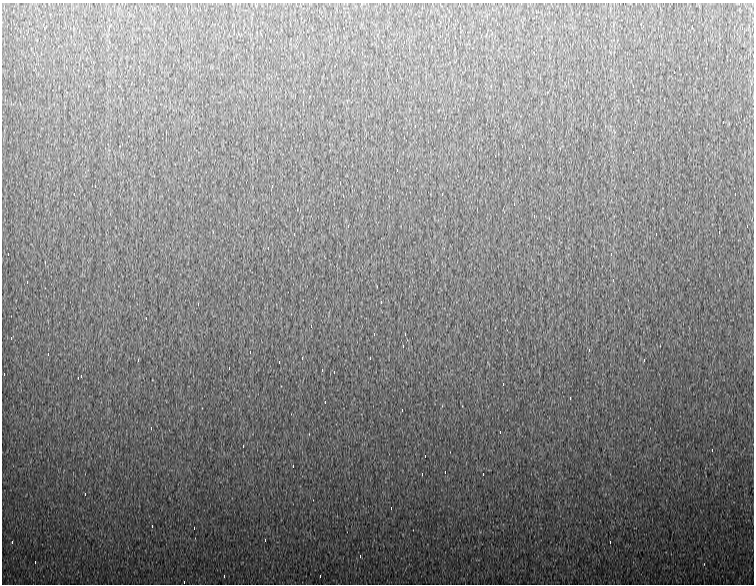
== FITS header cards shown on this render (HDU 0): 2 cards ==
NAXIS1  =                  752
NAXIS2  =                  582

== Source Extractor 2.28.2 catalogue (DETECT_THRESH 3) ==
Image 752 x 582 px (HDU 0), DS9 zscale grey, 1 PNG px = 1 image px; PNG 756 x 586 px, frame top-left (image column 1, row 582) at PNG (2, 3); no overlay
Background 955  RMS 19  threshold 55.8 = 3 sigma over >= 5 px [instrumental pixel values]
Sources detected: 82; all 82 listed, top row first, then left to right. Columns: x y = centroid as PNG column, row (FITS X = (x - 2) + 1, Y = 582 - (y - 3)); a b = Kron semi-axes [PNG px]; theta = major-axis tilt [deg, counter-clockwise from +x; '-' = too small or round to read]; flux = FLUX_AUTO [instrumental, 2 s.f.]
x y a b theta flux
226 12 3 2 - 4400
536 12 3 2 - 4600
497 24 3 2 - 1700
564 24 4 2 - 4700
692 26 3 2 - 690
658 28 3 2 - 1100
742 28 4 2 - 5100
404 42 3 2 - 5100
34 54 3 2 - 2600
514 60 4 2 - 13000
679 68 3 2 - 3000
674 72 3 2 - 110000
396 80 3 2 - 5000
491 86 4 2 - 5200
633 86 3 2 - 4300
664 100 4 2 - 11000
303 102 3 2 - 3100
635 122 3 2 - 2600
723 122 3 2 - 4800
593 124 4 2 - 12000
415 126 3 2 - 1700
522 146 4 2 - 6000
529 158 3 2 - 4200
257 160 4 2 - 3800
397 170 3 2 - 2900
95 186 3 2 - 910
272 186 4 2 - 4300
442 194 3 2 - 1100
735 194 3 2 - 23000
514 204 2 2 - 650
534 216 4 2 - 8800
348 226 4 2 - 4700
747 226 3 2 - 2200
719 232 4 2 - 6900
294 234 3 2 - 1100
656 234 3 2 - 2200
268 248 3 2 - 4800
8 254 3 2 - 3200
611 254 4 2 - 5000
27 282 3 2 - 4100
381 302 4 2 - 5100
198 304 4 2 - 5600
311 326 4 2 - 4300
405 334 4 2 - 4600
11 338 3 2 - 18000
403 346 4 2 - 4600
250 352 3 2 - 4900
48 354 3 2 - 3600
302 358 3 2 - 940
370 358 3 2 - 7400
138 360 4 2 - 4700
644 360 4 2 - 5400
279 362 3 2 - 2300
229 368 3 2 - 5000
322 370 4 2 - 5300
4 374 3 2 - 4900
81 376 4 2 - 4400
503 384 3 2 - 5100
570 398 4 2 - 5800
325 402 3 2 - 5300
402 410 4 2 - 4900
151 428 4 2 - 5900
500 432 3 2 - 2400
243 446 3 2 - 4400
712 450 4 2 - 5600
425 456 3 2 - 5100
293 466 3 2 - 4400
445 472 3 2 - 5000
422 474 3 2 - 3200
483 474 3 2 - 39000
85 494 3 2 - 2600
391 508 4 2 - 4800
152 526 4 2 - 4800
194 528 3 2 - 1600
265 540 3 2 - 1200
12 542 4 2 - 10000
610 542 3 2 - 4900
360 556 4 2 - 4600
35 562 3 2 - 4600
224 576 4 2 - 5100
320 576 3 2 - 2500
184 582 3 2 - 1600